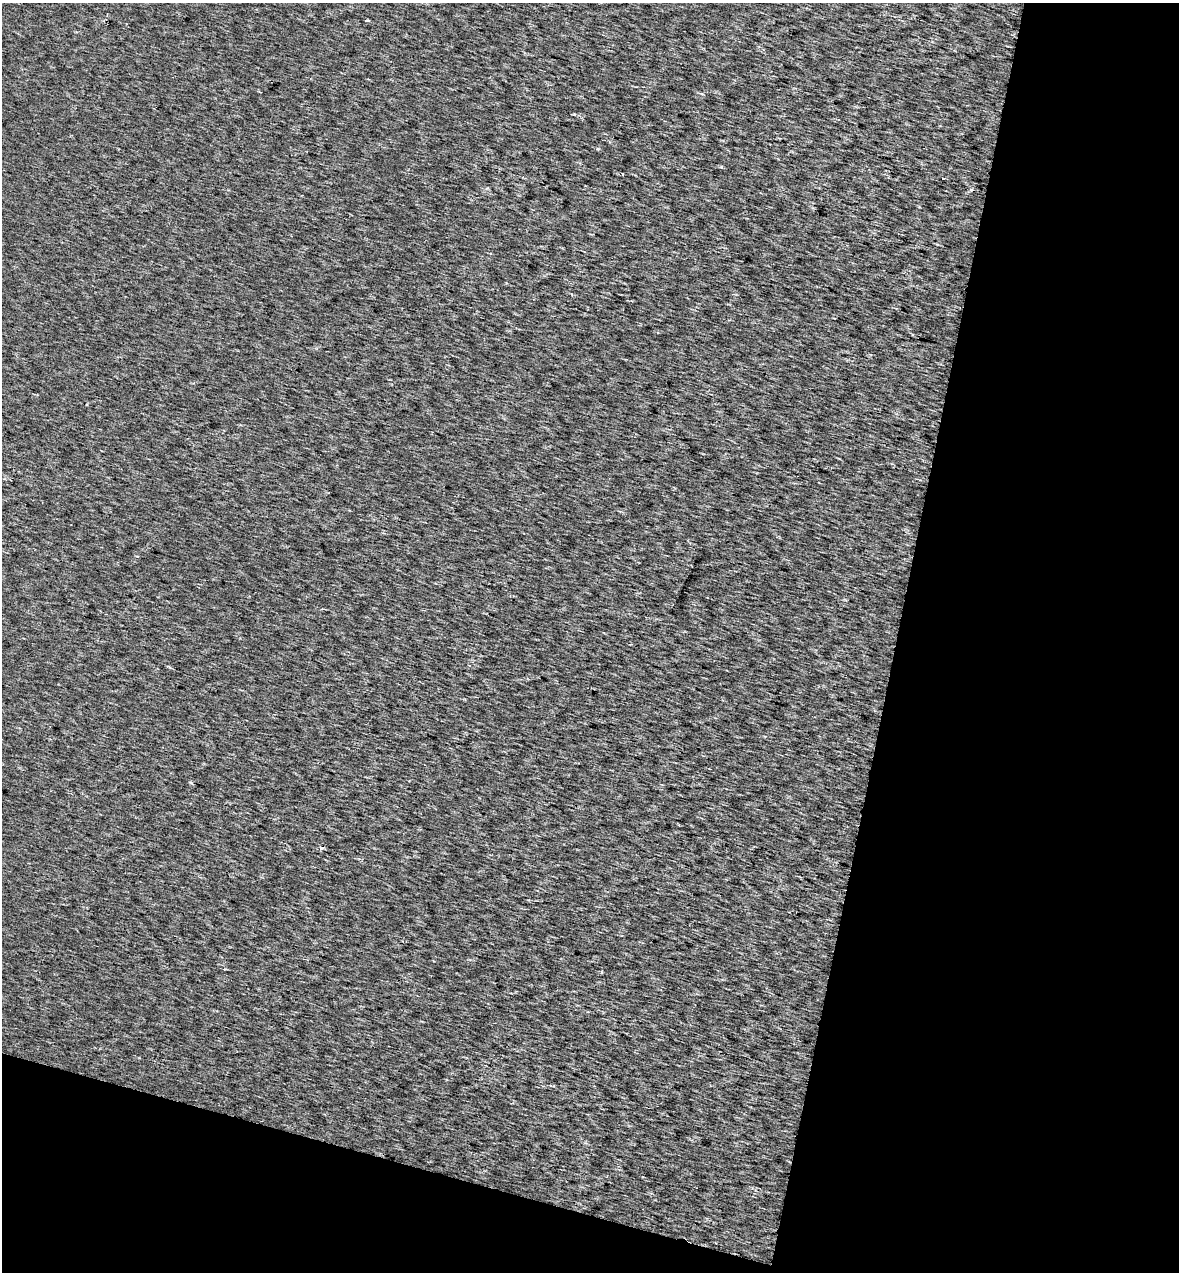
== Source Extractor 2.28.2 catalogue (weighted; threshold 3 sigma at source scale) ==
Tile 4 of 2 x 2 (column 2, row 2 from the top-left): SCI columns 1321-2497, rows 1-1270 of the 2625 x 2544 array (HDU 1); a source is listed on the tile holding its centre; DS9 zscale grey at full resolution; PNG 1181 x 1274 px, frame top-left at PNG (2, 3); no overlay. Shown black and unused: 30% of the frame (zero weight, under 2 of 3 exposures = <1% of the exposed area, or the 3 px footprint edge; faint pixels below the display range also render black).
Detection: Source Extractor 2.28.2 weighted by HDU 2 'WHT'; one run over the whole footprint, this tile lists its part. Background 0.00153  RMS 0.0073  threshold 0.0329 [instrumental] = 3 sigma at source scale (4.5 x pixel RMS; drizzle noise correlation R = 1.50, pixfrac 1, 0.0396/0.0396 arcsec/px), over >= 5 px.
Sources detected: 5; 1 cosmic-ray / hot-pixel residue — not listed; the other 4 listed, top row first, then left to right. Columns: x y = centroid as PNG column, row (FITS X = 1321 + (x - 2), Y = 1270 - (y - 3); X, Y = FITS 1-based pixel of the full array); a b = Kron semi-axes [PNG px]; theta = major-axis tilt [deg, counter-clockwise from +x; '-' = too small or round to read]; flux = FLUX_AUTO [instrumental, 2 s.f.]
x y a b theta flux
367 20 4 3 - 0.67
943 178 3 3 - 2.4
971 189 3 3 - 3.8
601 973 3 3 - 0.87